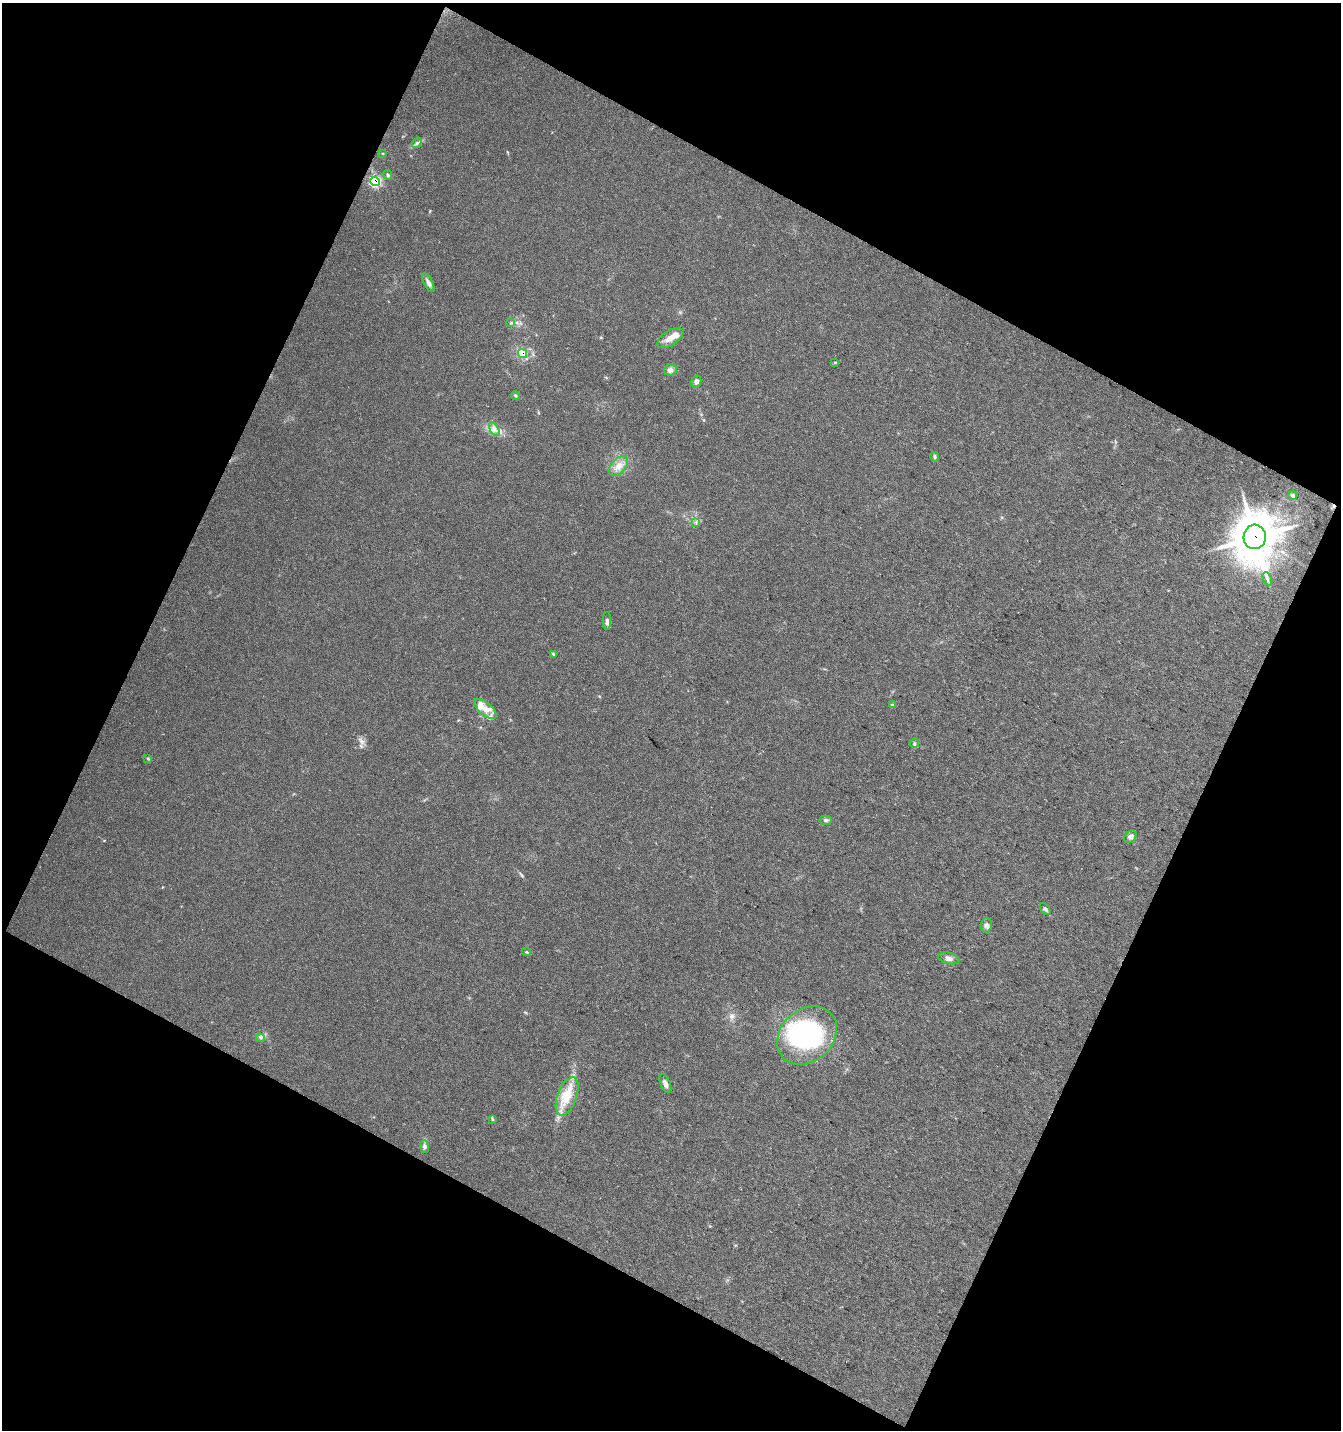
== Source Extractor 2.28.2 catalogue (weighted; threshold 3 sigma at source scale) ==
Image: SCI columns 105-2781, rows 2-2856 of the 2903 x 2857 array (HDU 1 of 3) = the unmasked area's bounding box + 8 px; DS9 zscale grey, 2 x 2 block average (1 PNG px = mean of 2 x 2 image px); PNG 1343 x 1432 px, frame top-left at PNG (2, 3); each listed source drawn as its Kron ellipse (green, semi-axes under 4 px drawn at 4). Shown black and unused: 45% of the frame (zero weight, under 3 of 4 exposures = <1% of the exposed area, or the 3 px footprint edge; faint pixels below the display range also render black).
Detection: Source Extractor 2.28.2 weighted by HDU 2 'WHT'. Background 0.0255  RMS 0.0048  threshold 0.0214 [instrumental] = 3 sigma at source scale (4.5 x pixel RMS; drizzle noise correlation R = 1.50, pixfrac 1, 0.0396/0.0396 arcsec/px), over >= 5 px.
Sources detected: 42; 1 inside a brighter object's white glare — neither listed nor drawn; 4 inside a brighter listed object's ellipse — not listed separately; the other 37 listed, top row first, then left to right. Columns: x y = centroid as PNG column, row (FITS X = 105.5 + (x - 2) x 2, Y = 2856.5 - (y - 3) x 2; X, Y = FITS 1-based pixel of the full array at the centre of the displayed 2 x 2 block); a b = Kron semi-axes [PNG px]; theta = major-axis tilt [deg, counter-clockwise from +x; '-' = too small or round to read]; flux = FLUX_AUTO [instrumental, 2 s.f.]
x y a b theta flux
417 143 6 3 53 2.4
383 153 3 2 - 0.7
388 175 5 3 - 1.9
375 181 5 4 - 120
428 283 10 4 -63 4.5
511 323 4 3 - 1.2
670 338 15 7 33 11
522 354 5 4 - 26
835 362 3 3 - 0.94
670 370 6 5 - 4.8
696 382 6 5 - 3.8
515 395 4 3 - 1.5
494 429 8 4 -59 4.5
935 457 5 4 - 1.7
618 466 12 7 46 10
1293 495 4 3 - 2.9
696 522 3 2 - 1.1
1255 537 12 11 - 3800
1267 579 7 2 -65 2.3
607 621 9 4 -89 3.5
553 654 4 3 - 2.1
892 705 4 3 - 1.7
485 709 13 6 -40 12
914 743 5 4 - 2.3
148 759 4 3 - 1.4
826 820 6 4 1 2.6
1130 837 7 5 42 4.3
1045 909 7 4 -55 2.9
986 925 7 5 82 3.7
527 952 4 3 - 1.2
949 958 11 5 -15 5.1
807 1035 32 26 42 170
260 1038 4 4 - 2.2
665 1083 10 5 -67 5.4
567 1096 20 9 70 24
492 1119 4 3 - 1.1
425 1146 6 4 -72 3.3
Overlapping masked pixels (flux is a lower limit): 3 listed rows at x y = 375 181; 522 354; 1255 537
Diffuse or blended objects may show on this block-average render without a row.